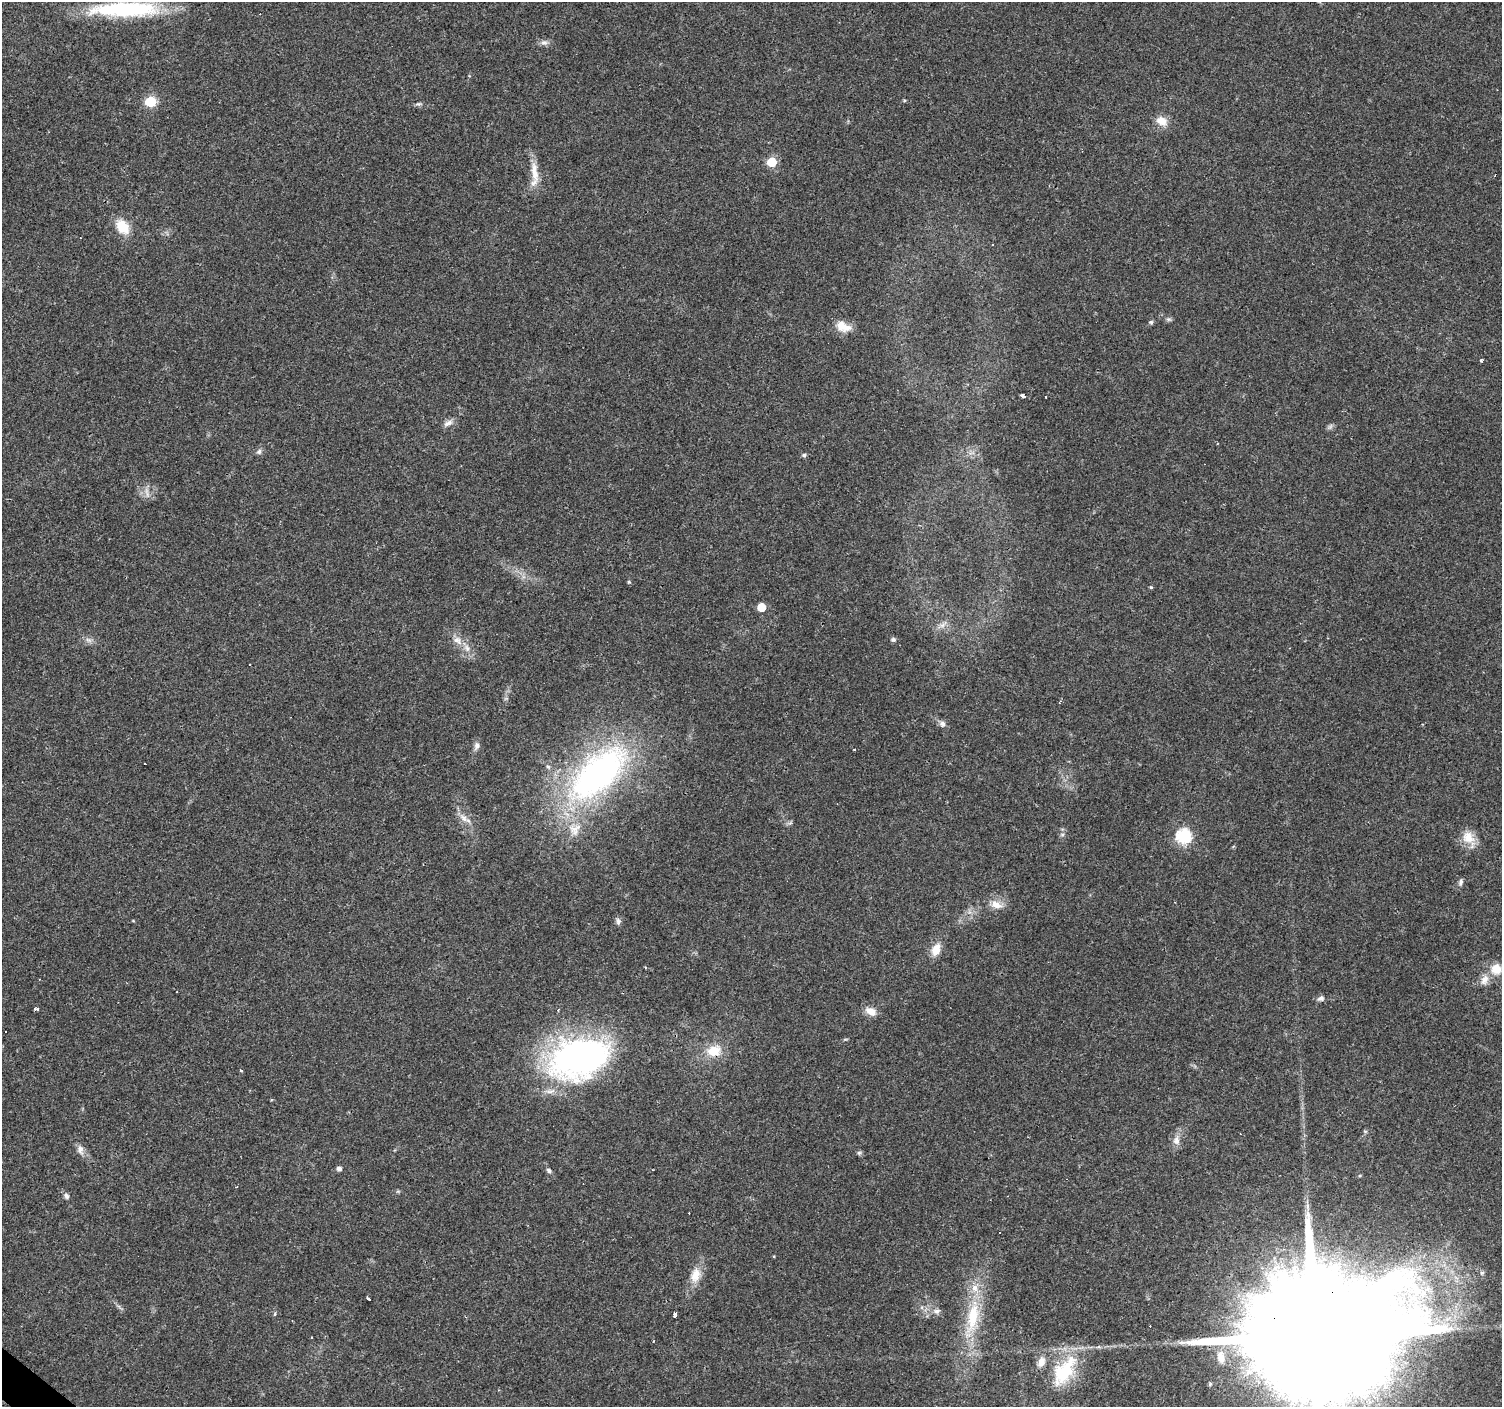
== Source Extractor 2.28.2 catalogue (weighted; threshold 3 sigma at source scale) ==
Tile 7 of 4 x 4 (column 3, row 2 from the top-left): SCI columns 3001-4500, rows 2979-4383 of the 6002 x 6022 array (HDU 1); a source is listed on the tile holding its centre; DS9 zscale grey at full resolution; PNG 1504 x 1409 px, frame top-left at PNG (2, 2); no overlay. Shown black and unused: <1% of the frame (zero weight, under 3 of 4 exposures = <1% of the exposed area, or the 3 px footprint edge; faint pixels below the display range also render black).
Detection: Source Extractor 2.28.2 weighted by HDU 2 'WHT'; one run over the whole footprint, this tile lists its part. Background 0.0579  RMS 0.004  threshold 0.0179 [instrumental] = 3 sigma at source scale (4.5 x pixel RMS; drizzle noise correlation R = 1.50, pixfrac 1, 0.0396/0.0396 arcsec/px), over >= 5 px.
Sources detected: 81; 1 too faint to see at this stretch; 10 cosmic-ray / hot-pixel residue — not listed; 3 inside a brighter listed object's ellipse — not listed separately; the other 67 listed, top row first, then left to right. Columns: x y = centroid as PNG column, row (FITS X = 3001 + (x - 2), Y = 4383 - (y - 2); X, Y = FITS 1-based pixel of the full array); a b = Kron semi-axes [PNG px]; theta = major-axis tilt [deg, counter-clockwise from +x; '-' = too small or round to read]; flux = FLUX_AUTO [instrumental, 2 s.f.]
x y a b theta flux
125 9 80 16 1 43
544 42 10 7 -7 1.7
904 100 5 4 - 0.45
150 101 6 6 - 29
418 104 9 5 2 0.86
1162 121 15 11 -25 4.4
772 162 6 5 - 19
535 174 21 10 -74 5.8
122 226 17 12 -53 9.8
1169 319 7 5 -19 0.82
1151 322 6 6 - 0.71
843 326 19 11 -18 5.7
1481 360 3 3 - 1.8
1022 396 4 3 - 4.2
448 423 14 7 26 2
259 452 8 7 - 1.1
804 455 6 5 - 0.72
147 493 18 4 -78 1.8
629 582 5 4 - 0.45
1151 587 4 4 - 0.48
761 607 5 5 - 11
942 625 17 6 36 2.4
88 640 10 6 -26 1.6
457 640 15 9 -36 3.6
893 640 7 6 - 0.93
1060 702 5 3 - 0.51
942 724 9 8 - 1.5
477 746 11 7 70 1.7
599 773 93 43 43 120
464 818 16 8 -45 3.2
1062 834 6 4 0 0.66
1183 836 7 6 - 70
1468 838 18 15 -42 6.3
1461 882 10 6 79 1.1
996 905 17 10 -20 4.2
618 921 9 6 -85 1.2
936 950 15 10 69 5.1
1496 969 14 13 - 6.3
1484 980 16 10 64 3.5
1321 998 10 7 13 1.3
36 1009 4 3 - 2.1
558 1010 4 3 - 0.58
871 1011 14 9 -26 3.9
714 1051 23 17 7 8.8
578 1058 70 45 13 120
241 1070 3 3 - 1.1
1365 1131 6 4 -19 0.45
1240 1134 3 2 - 0.25
1176 1140 14 9 89 3
80 1150 14 8 -73 2.4
859 1153 6 6 - 0.74
339 1168 5 5 - 1.5
549 1171 7 5 -42 0.87
236 1187 4 3 - 0.34
398 1191 6 4 18 0.51
66 1196 8 6 -58 1.2
695 1275 22 13 76 6.3
368 1298 4 3 - 1.1
937 1311 10 7 8 1.7
275 1314 6 4 87 0.47
675 1314 4 3 - 6.9
973 1317 51 16 79 22
1314 1336 60 29 44 32000
312 1337 3 2 - 0.25
1221 1357 18 10 -80 4.9
1041 1362 15 9 71 3.6
1064 1371 45 23 55 25
Overlapping masked pixels (flux is a lower limit): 1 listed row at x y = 1314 1336
Isophote crosses this tile's border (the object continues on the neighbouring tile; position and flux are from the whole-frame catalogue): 1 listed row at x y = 1314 1336